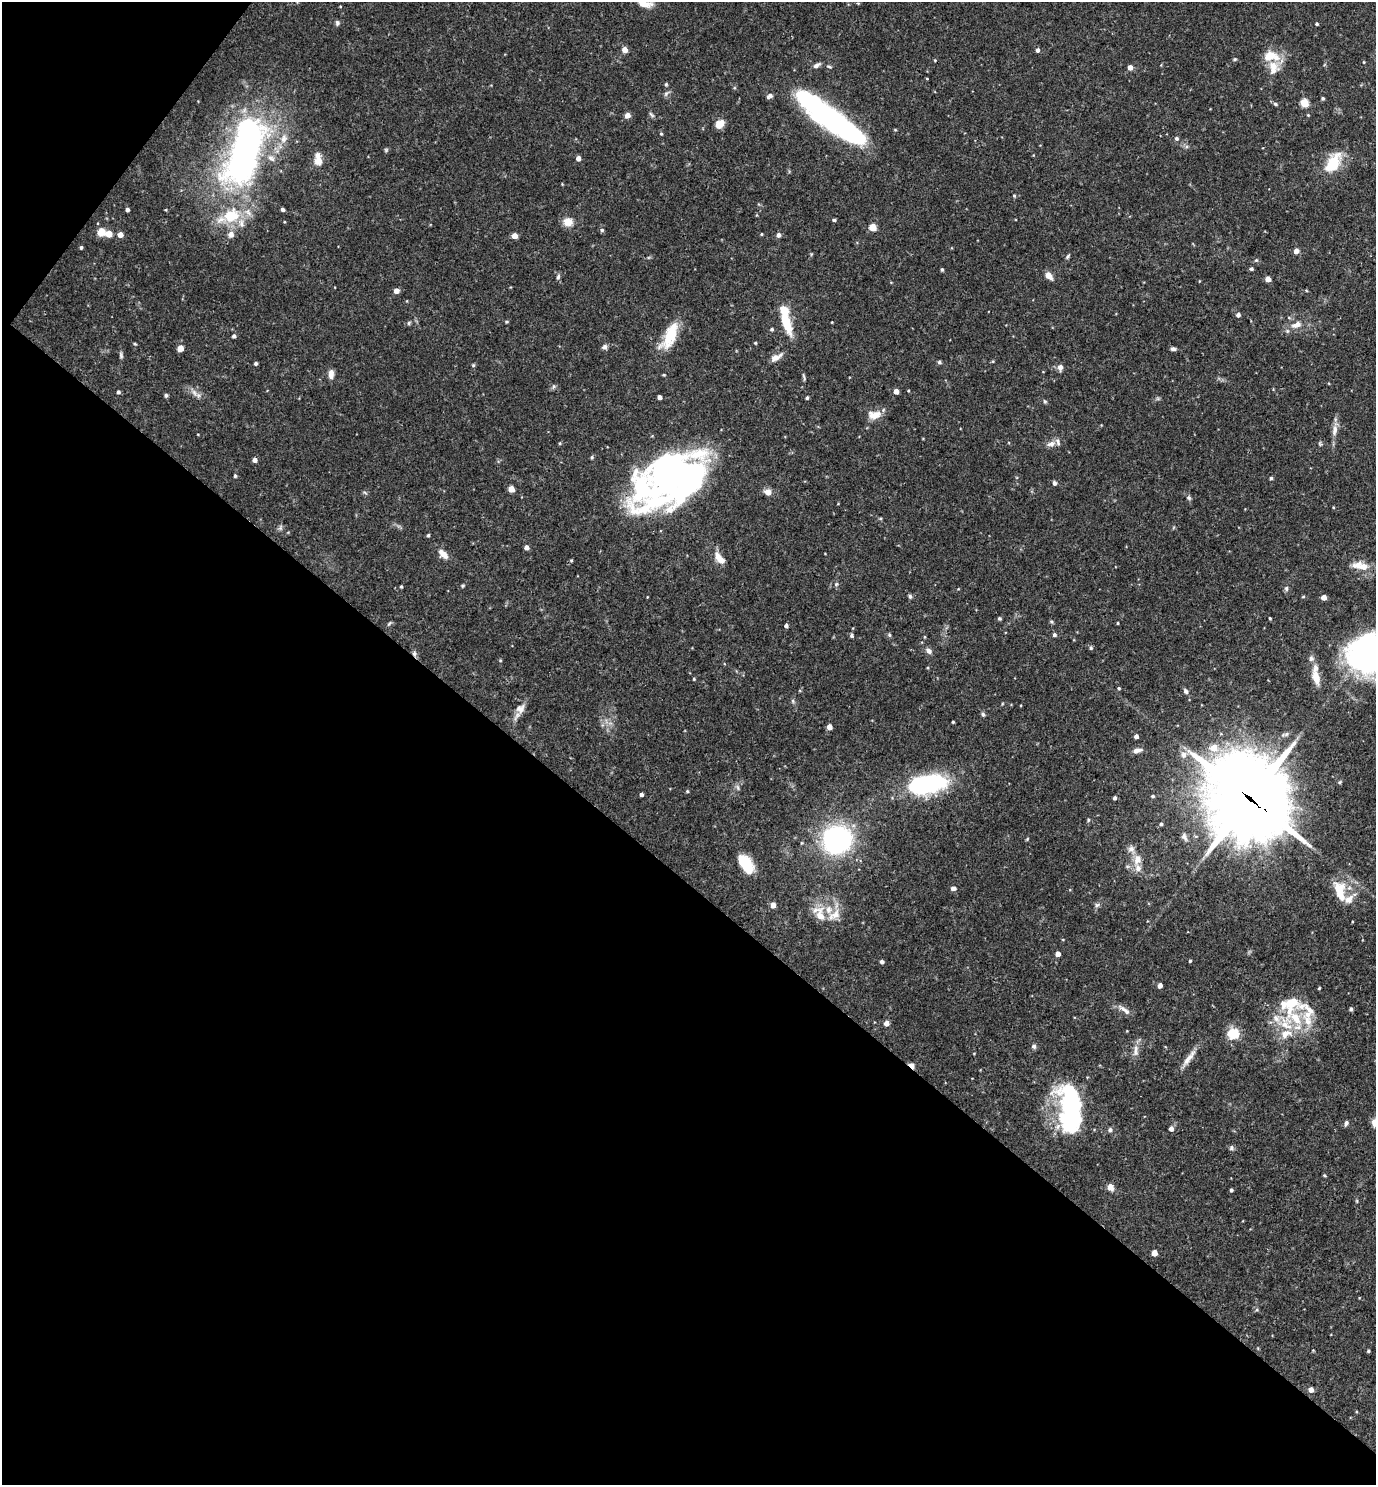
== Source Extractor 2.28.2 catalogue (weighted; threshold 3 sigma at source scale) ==
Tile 9 of 4 x 4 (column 1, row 3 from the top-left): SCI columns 149-1522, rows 1484-2966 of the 5935 x 5931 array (HDU 1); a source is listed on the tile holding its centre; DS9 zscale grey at full resolution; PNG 1378 x 1487 px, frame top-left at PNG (2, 2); no overlay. Shown black and unused: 42% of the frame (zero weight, under 3 of 4 exposures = <1% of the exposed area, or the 3 px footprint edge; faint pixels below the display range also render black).
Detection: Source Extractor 2.28.2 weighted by HDU 2 'WHT'; one run over the whole footprint, this tile lists its part. Background 0.0714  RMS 0.0036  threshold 0.0162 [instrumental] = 3 sigma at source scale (4.5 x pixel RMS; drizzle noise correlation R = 1.50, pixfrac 1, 0.05/0.05 arcsec/px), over >= 5 px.
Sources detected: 216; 4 inside a brighter object's white glare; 2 cosmic-ray / hot-pixel residue — not listed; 21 inside a brighter listed object's ellipse — not listed separately; the other 189 listed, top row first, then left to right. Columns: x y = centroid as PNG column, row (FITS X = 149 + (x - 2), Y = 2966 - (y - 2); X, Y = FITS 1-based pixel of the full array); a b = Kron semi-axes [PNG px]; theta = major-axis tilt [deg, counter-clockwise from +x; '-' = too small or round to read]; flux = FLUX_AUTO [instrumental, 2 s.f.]
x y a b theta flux
645 4 19 7 -7 3.6
337 23 7 5 -86 0.75
1317 24 3 3 - 0.6
625 50 4 4 - 3.4
1037 50 4 4 - 1.1
1271 56 24 14 -5 7
1235 59 5 4 - 0.43
1364 62 4 3 - 0.3
816 65 9 5 31 1.3
829 67 7 3 -18 0.49
1130 67 4 4 - 2.7
1273 70 13 8 48 2.8
927 79 3 2 - 0.33
666 84 5 4 - 0.53
666 94 8 5 54 0.87
770 96 8 5 33 1.1
1323 98 4 4 - 0.64
1304 103 5 5 - 14
1275 104 6 5 - 0.64
824 114 68 20 -36 78
627 115 5 4 - 2.7
651 115 10 4 -45 0.67
1308 115 4 3 - 0.33
720 124 10 8 45 3.5
661 134 5 4 - 0.42
1176 138 5 5 - 0.74
284 139 12 9 72 3
386 150 5 5 - 0.48
245 152 74 31 73 150
578 158 4 4 - 2.2
318 161 10 10 - 3.4
1333 163 31 16 59 10
1014 196 5 4 - 0.44
283 209 4 3 - 1.1
127 210 4 3 - 1.1
834 220 4 3 - 0.6
568 222 13 11 -4 3.2
241 224 13 7 -88 2.3
873 227 5 5 - 10
602 230 5 5 - 0.61
101 232 9 8 - 3.5
109 234 5 4 - 6.4
231 234 8 7 - 2.1
761 234 4 3 - 0.35
120 235 5 5 - 2.5
778 235 4 4 - 1.7
514 236 5 5 - 2.7
81 247 3 3 - 0.69
1296 251 4 4 - 2.6
1068 256 7 4 54 0.61
1256 260 5 4 - 0.52
1251 269 4 3 - 0.8
942 270 4 3 - 0.54
1048 275 7 5 -46 3.8
558 277 7 5 73 0.77
1268 279 4 4 - 3.8
396 291 5 4 - 2.6
1238 315 4 4 - 1.3
1289 318 5 4 - 0.47
785 320 27 8 -70 12
506 322 5 4 - 0.42
409 323 6 4 49 0.55
1296 325 15 8 19 3.4
772 329 4 4 - 0.65
670 335 35 13 65 11
234 336 4 4 - 0.83
755 343 4 3 - 0.39
135 344 4 3 - 0.36
604 347 7 6 - 1.1
180 348 6 5 - 3.6
1173 349 7 5 -5 0.88
121 355 10 5 -81 0.79
776 357 16 7 29 2.3
939 362 5 5 - 0.57
256 363 4 3 - 0.73
473 365 5 4 - 0.44
1060 367 8 6 -88 1.5
331 374 12 7 86 1.8
664 375 5 3 - 0.3
804 377 10 3 -72 0.6
554 386 6 5 - 0.68
896 391 4 4 - 2.6
118 392 4 4 - 0.76
194 392 11 6 -53 1.8
166 395 5 4 - 0.73
660 397 4 4 - 1.7
807 398 4 4 - 0.55
1045 401 5 4 - 0.52
875 415 17 10 15 3.9
1334 431 17 7 80 2.7
560 443 5 3 - 0.37
1051 444 12 7 16 2
592 457 5 4 - 0.49
255 460 4 4 - 1.8
235 476 4 3 - 0.6
670 476 56 46 49 110
1271 478 4 4 - 0.59
1054 483 5 4 - 1.1
511 489 5 4 - 5.6
768 492 8 7 - 2.5
1189 498 7 6 - 0.76
1333 507 4 3 - 0.29
880 518 5 3 - 0.38
281 528 7 4 71 0.7
428 535 4 3 - 0.5
526 547 4 4 - 1.8
443 554 14 7 -46 3.1
720 558 19 8 -54 3.6
571 560 4 4 - 0.43
1357 565 16 9 13 3.3
836 584 5 4 - 0.49
401 586 4 3 - 0.4
462 586 5 3 - 0.39
1286 588 7 5 -77 0.79
958 589 4 3 - 0.25
910 596 6 5 - 0.73
1303 597 5 3 - 0.35
1324 597 4 4 - 3.4
999 618 4 4 - 0.57
1270 618 3 3 - 0.38
389 623 8 3 45 0.46
1118 623 3 2 - 0.32
786 626 4 4 - 1
889 635 5 4 - 0.55
1054 635 5 4 - 0.82
851 636 6 5 - 0.57
1091 648 5 5 - 0.54
929 651 7 6 - 1.4
1370 659 52 46 -54 100
1316 678 20 9 -73 4.7
694 679 4 3 - 0.37
1119 688 4 3 - 0.49
1186 691 7 5 -65 1
793 701 6 4 -72 0.54
520 709 14 11 32 2.8
983 714 6 5 - 0.67
953 722 3 3 - 0.41
829 727 4 4 - 2.7
1136 736 4 4 - 1.6
1213 748 8 7 - 4.7
1137 750 12 6 12 1.7
1184 755 10 8 57 2.3
928 784 44 20 11 41
738 788 9 4 -71 0.68
687 791 4 4 - 0.41
641 794 4 3 - 1.1
1153 796 5 4 - 0.59
1115 798 4 3 - 0.95
1250 798 36 28 -43 3400
1088 820 5 4 - 0.41
1161 824 4 4 - 0.75
1184 837 12 6 -64 1.4
837 840 21 19 29 73
1131 849 9 8 - 1.8
1137 859 14 10 80 3.6
746 864 22 11 -57 11
953 888 6 5 - 1.2
1340 892 29 12 -75 8.5
773 905 5 4 - 3
1097 905 7 5 44 0.86
820 914 23 13 -67 6.3
834 915 20 11 32 4.5
1058 954 4 4 - 2.7
1190 961 4 3 - 0.44
882 962 4 4 - 1
1160 985 4 4 - 2.4
1319 988 3 3 - 0.36
1351 1009 5 4 - 0.63
1124 1010 20 6 -38 2.1
1296 1018 41 20 -36 17
886 1023 4 4 - 2.4
1233 1034 5 5 - 31
1034 1046 6 5 - 0.94
1136 1051 19 6 84 2.4
1189 1058 28 7 53 3.4
911 1066 7 4 -43 5.4
1071 1099 30 16 -67 31
1346 1123 7 4 65 0.88
1374 1123 8 6 -74 2.5
1171 1129 5 4 - 1.7
1110 1130 6 5 - 0.77
1231 1148 7 6 - 0.78
1324 1175 4 3 - 0.43
1110 1187 9 7 -52 2.1
1231 1190 3 3 - 0.73
1357 1201 5 3 - 0.35
1154 1253 4 4 - 4.6
1368 1351 3 3 - 0.5
1311 1390 5 4 - 2.4
Overlapping masked pixels (flux is a lower limit): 2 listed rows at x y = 1250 798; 911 1066
Isophote crosses this tile's border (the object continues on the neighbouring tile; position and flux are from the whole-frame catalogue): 3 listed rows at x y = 645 4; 1370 659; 1374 1123